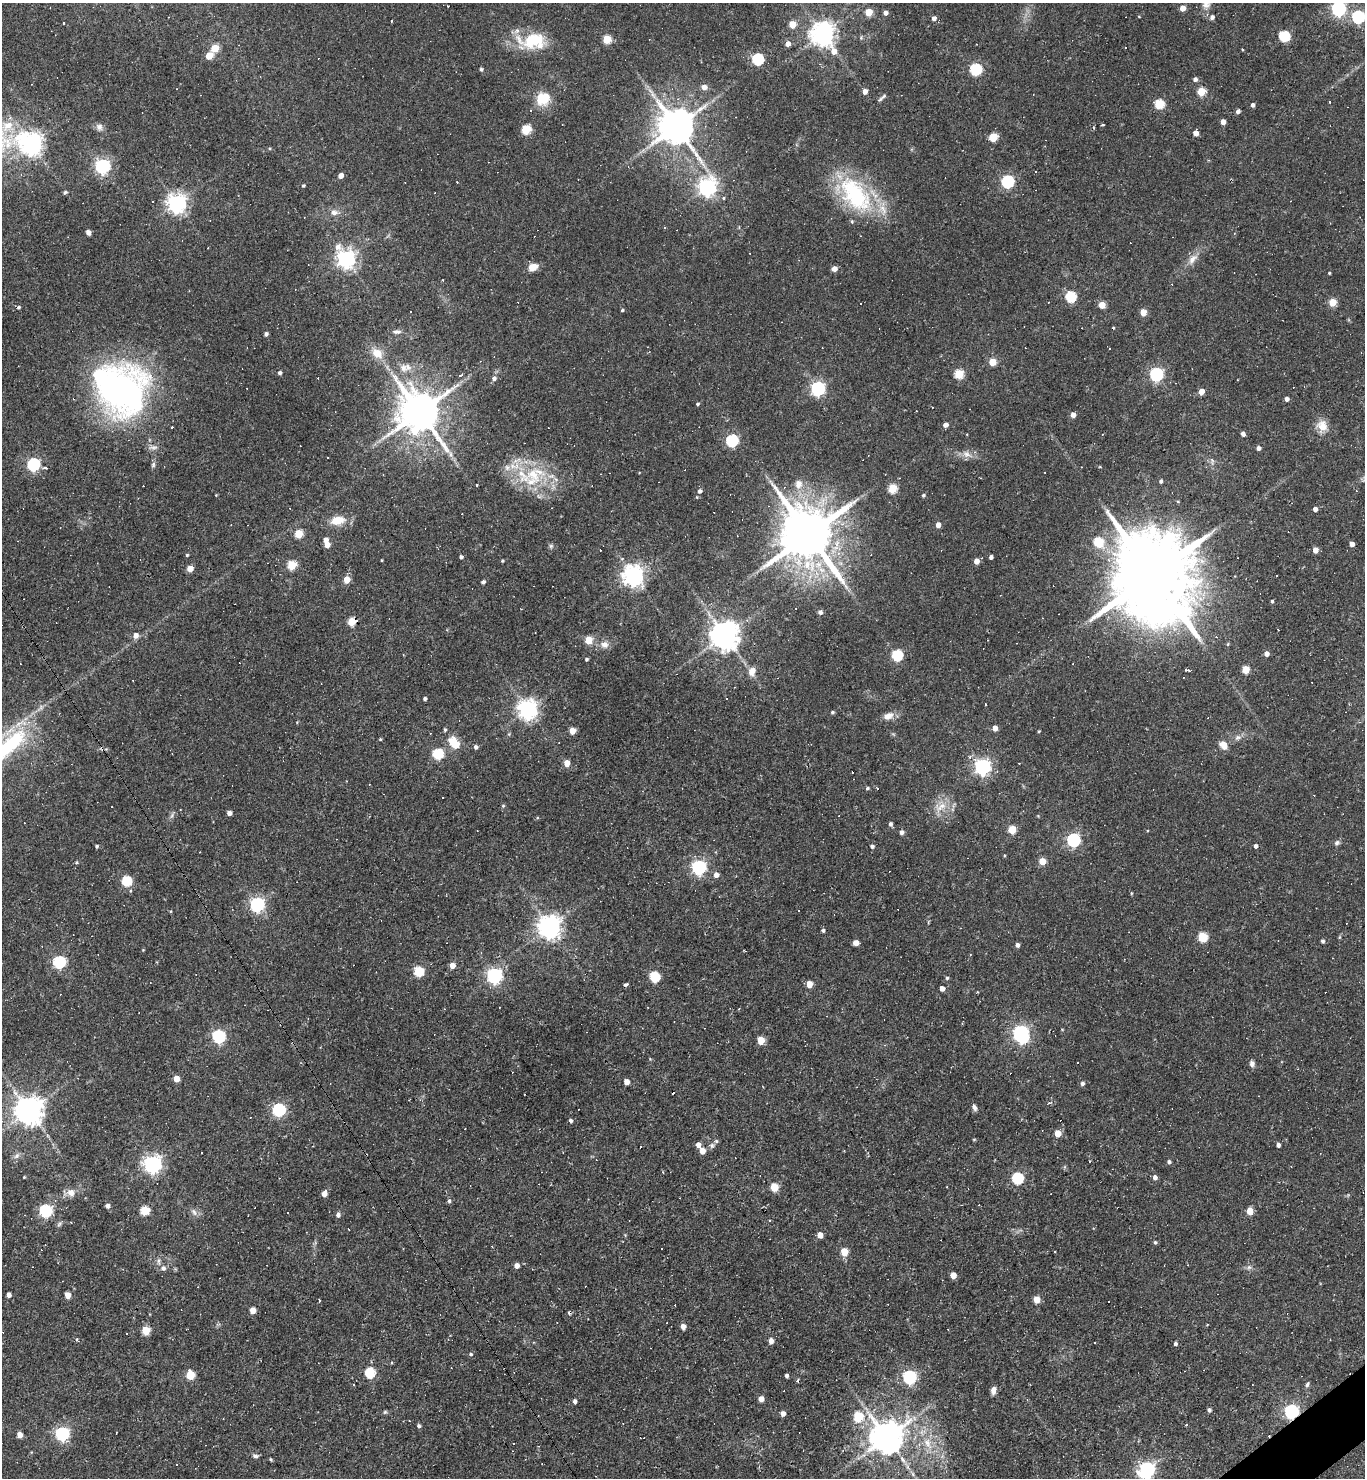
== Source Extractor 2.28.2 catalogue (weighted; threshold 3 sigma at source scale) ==
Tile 6 of 4 x 4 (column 2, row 2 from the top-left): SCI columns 1657-3019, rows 2953-4428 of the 5899 x 5904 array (HDU 1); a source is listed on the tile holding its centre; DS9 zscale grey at full resolution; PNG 1367 x 1480 px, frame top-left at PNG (2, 3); no overlay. Shown black and unused: <1% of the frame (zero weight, under 2 of 3 exposures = <1% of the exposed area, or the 3 px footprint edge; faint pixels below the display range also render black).
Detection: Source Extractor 2.28.2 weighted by HDU 2 'WHT'; one run over the whole footprint, this tile lists its part. Background 0.069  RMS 0.0057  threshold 0.0258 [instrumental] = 3 sigma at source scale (4.5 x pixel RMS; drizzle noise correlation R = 1.50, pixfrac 1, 0.05/0.05 arcsec/px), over >= 5 px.
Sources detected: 363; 3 inside a brighter object's white glare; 80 cosmic-ray / hot-pixel residue — not listed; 7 inside a brighter listed object's ellipse — not listed separately; the other 273 listed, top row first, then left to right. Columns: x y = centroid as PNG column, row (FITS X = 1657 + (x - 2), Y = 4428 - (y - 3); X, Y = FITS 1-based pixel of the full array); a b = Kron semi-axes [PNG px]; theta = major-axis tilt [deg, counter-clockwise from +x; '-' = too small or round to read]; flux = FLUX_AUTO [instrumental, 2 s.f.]
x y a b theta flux
1206 3 17 11 79 5.8
1183 8 4 4 - 6
1338 9 6 6 - 110
869 12 5 5 - 14
885 13 4 4 - 2.4
1212 17 5 4 - 2
1358 17 6 6 - 87
934 18 5 4 - 2.3
391 21 3 3 - 1.4
792 24 5 5 - 11
823 34 10 7 -59 530
1284 36 5 5 - 40
861 37 6 5 - 0.83
607 39 5 5 - 20
533 41 35 19 0 25
788 44 5 5 - 3.6
215 48 5 5 - 15
209 56 5 4 - 11
758 59 6 5 - 56
481 69 4 4 - 0.97
975 69 5 5 - 64
1195 79 5 5 - 1.7
704 87 5 5 - 4.3
865 91 5 4 - 3.6
1201 91 5 5 - 19
543 99 17 15 39 12
880 99 11 5 45 1.4
1159 104 5 5 - 29
1253 105 4 4 - 1.8
1238 111 5 4 - 1.9
1223 122 4 4 - 3.6
1103 125 4 3 - 0.59
676 126 11 10 - 1600
99 127 10 9 - 2.4
526 129 5 5 - 31
1196 133 5 4 - 4.2
993 137 5 5 - 21
30 144 19 9 -8 450
102 166 6 6 - 150
341 176 4 4 - 4.9
1007 182 6 5 - 79
303 185 4 3 - 0.74
707 187 7 6 - 260
65 192 4 4 - 0.99
855 195 52 28 -52 60
723 198 4 4 - 0.67
153 202 3 3 - 2.5
177 203 7 7 - 310
334 212 9 8 - 2.8
88 232 5 4 - 2.2
346 259 7 6 - 280
1192 259 17 8 52 4.9
533 267 10 7 22 5.8
834 269 5 4 - 4
1329 273 3 3 - 0.64
443 280 3 2 - 0.33
1071 297 5 5 - 43
1048 302 2 2 - 0.35
1333 302 5 5 - 16
1102 305 5 4 - 9
622 310 4 3 - 0.8
1143 312 4 4 - 11
397 332 11 6 0 2
266 334 4 4 - 1.4
377 353 16 12 -33 7.6
992 362 5 5 - 13
403 368 12 9 -59 4.2
280 373 4 4 - 1.5
959 374 5 5 - 28
1156 374 6 6 - 99
459 376 3 3 - 13
494 378 6 6 - 1.7
818 388 6 6 - 130
121 390 45 41 56 230
1201 391 5 4 - 4.9
1287 399 4 4 - 2.3
697 404 4 3 - 0.88
419 412 13 11 -62 2100
1073 415 4 4 - 4.1
946 425 4 4 - 2.7
1322 426 16 9 -56 6.5
1243 434 4 4 - 2.1
732 440 6 5 - 80
154 447 10 6 13 2.1
1259 448 4 4 - 2.4
451 454 9 4 -82 1.6
967 454 9 7 -27 2.8
328 457 3 3 - 4.1
33 464 6 6 - 83
153 465 8 5 75 1.2
507 467 9 8 - 3.4
45 468 3 3 - 16
533 475 25 20 -34 27
1161 481 4 4 - 1.1
798 484 12 10 87 5.5
892 488 5 5 - 25
700 491 5 5 - 1.7
216 495 3 3 - 0.4
923 495 4 4 - 1
1315 509 4 4 - 2.7
338 520 17 10 11 9.3
938 525 4 4 - 4
298 534 5 5 - 19
809 535 17 13 -56 4300
326 540 5 4 - 3.4
1098 542 5 5 - 28
1352 544 4 4 - 3.7
327 545 4 4 - 5.5
551 546 6 5 - 1
1315 550 4 4 - 5.3
187 555 4 3 - 0.65
461 557 4 4 - 1.4
991 557 4 4 - 1.8
982 558 3 3 - 0.48
382 560 4 2 - 0.41
502 561 3 3 - 0.68
976 561 4 4 - 4.2
291 565 5 5 - 24
190 569 5 4 - 6.8
633 576 7 7 - 370
1154 577 35 18 -59 12000
347 580 5 4 - 9.7
483 582 5 4 - 1.3
1272 601 4 3 - 0.93
820 612 5 5 - 1.9
351 622 5 4 - 19
1278 630 2 2 - 0.48
136 635 6 5 - 3.6
724 635 8 8 - 880
588 640 5 5 - 14
605 644 10 9 - 3.7
1266 654 4 4 - 3.1
897 655 6 5 - 47
586 659 4 4 - 0.96
1246 670 5 4 - 14
752 671 11 9 67 4.1
425 699 3 3 - 1.4
986 704 3 2 - 1.1
527 710 7 7 - 330
832 712 4 3 - 0.89
888 716 14 9 23 4.4
995 728 4 4 - 4.7
572 731 5 4 - 7.3
1039 731 3 3 - 0.56
509 734 5 4 - 0.68
1237 737 8 7 - 1.9
380 739 4 3 - 0.65
453 742 18 12 -89 8
1223 745 9 7 -48 5.3
8 746 63 18 40 63
476 747 5 4 - 1.6
172 754 2 2 - 0.42
438 754 5 5 - 43
567 763 5 4 - 7.3
982 767 7 6 - 170
852 772 2 2 - 0.31
867 788 5 4 - 0.95
503 806 5 4 - 0.71
942 806 10 8 -6 4.7
229 813 4 4 - 2.8
890 824 5 4 - 1.4
1012 829 5 5 - 16
901 832 4 4 - 2.2
1073 840 6 6 - 100
1337 843 8 5 49 1.3
97 846 4 4 - 0.93
872 846 5 5 - 1.3
1256 846 4 4 - 1.5
1042 861 5 5 - 10
76 862 4 4 - 0.63
699 867 6 6 - 140
716 875 5 5 - 3.1
126 881 5 5 - 40
1131 893 5 3 - 0.56
257 905 6 6 - 130
549 927 7 7 - 480
823 930 4 4 - 1.2
1202 937 5 5 - 30
1323 941 4 4 - 1.2
856 943 4 4 - 4.9
1017 945 4 4 - 2
143 950 3 3 - 0.41
59 962 6 6 - 76
452 965 4 4 - 5.8
419 971 5 5 - 34
494 975 6 6 - 160
654 977 5 5 - 41
947 978 4 4 - 0.92
809 984 5 4 - 8.2
942 989 4 4 - 3.5
1021 1034 10 7 -71 180
218 1036 6 6 - 93
761 1041 5 5 - 13
1252 1064 8 6 -76 2.1
176 1079 5 4 - 7.6
626 1082 4 4 - 4.3
1082 1083 5 4 - 1.5
974 1108 8 5 -69 1.8
279 1110 6 6 - 88
29 1111 8 8 - 810
571 1121 4 4 - 1.5
1058 1133 5 4 - 9
974 1139 5 3 - 0.48
698 1145 5 4 - 3.1
712 1145 7 6 - 1.5
1278 1145 4 4 - 2
702 1151 5 4 - 5.4
16 1156 10 7 45 2.2
1169 1162 4 4 - 1.3
152 1164 6 6 - 260
24 1177 4 3 - 0.49
1155 1177 5 4 - 2.2
1018 1178 6 5 - 52
774 1187 5 5 - 18
71 1193 11 9 -44 3.7
324 1193 6 4 67 4
449 1201 6 4 -89 1.1
107 1206 4 4 - 2.1
144 1210 5 5 - 26
45 1211 6 6 - 80
1250 1211 5 4 - 10
194 1212 11 5 -58 1.9
338 1215 5 5 - 1.9
769 1220 3 3 - 0.54
59 1224 8 4 46 1.1
348 1229 3 2 - 0.37
820 1235 4 4 - 5.6
1155 1242 5 4 - 0.89
661 1248 2 2 - 0.41
844 1252 5 5 - 13
1055 1252 3 3 - 3.4
159 1261 9 4 -90 1.5
517 1265 5 4 - 3.6
1249 1267 6 6 - 1.4
163 1268 7 7 - 2.1
953 1275 5 4 - 6
9 1295 4 4 - 2.5
68 1295 5 4 - 7.8
1036 1299 5 5 - 9.4
253 1310 5 4 - 6.7
683 1326 5 4 - 3.8
146 1330 5 5 - 19
77 1339 5 3 - 0.59
771 1341 5 4 - 4
1095 1343 3 3 - 1.1
1175 1344 4 4 - 1.2
471 1354 5 4 - 0.88
370 1373 5 5 - 39
190 1375 5 5 - 22
786 1375 4 3 - 1.4
909 1377 6 6 - 100
353 1385 3 2 - 0.5
1307 1385 8 4 64 1.3
993 1390 9 6 80 2.8
761 1399 5 4 - 4.9
575 1401 4 4 - 1.8
1209 1410 4 4 - 1.4
1291 1411 6 6 - 130
385 1412 6 5 - 0.76
783 1413 5 4 - 2.9
858 1417 6 5 - 27
1186 1425 3 2 - 0.65
419 1426 4 4 - 1.2
116 1432 3 2 - 0.46
62 1434 6 6 - 120
20 1435 4 4 - 5.3
886 1437 9 9 - 1300
927 1443 18 9 -64 8.2
514 1444 3 3 - 1.3
255 1456 8 5 -12 1.4
271 1459 4 3 - 0.7
177 1464 3 3 - 0.78
1147 1469 6 6 - 160
Overlapping masked pixels (flux is a lower limit): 1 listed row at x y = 1291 1411
Isophote crosses this tile's border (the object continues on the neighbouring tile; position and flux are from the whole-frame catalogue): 6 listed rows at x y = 1206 3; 1338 9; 1358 17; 30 144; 8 746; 1147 1469